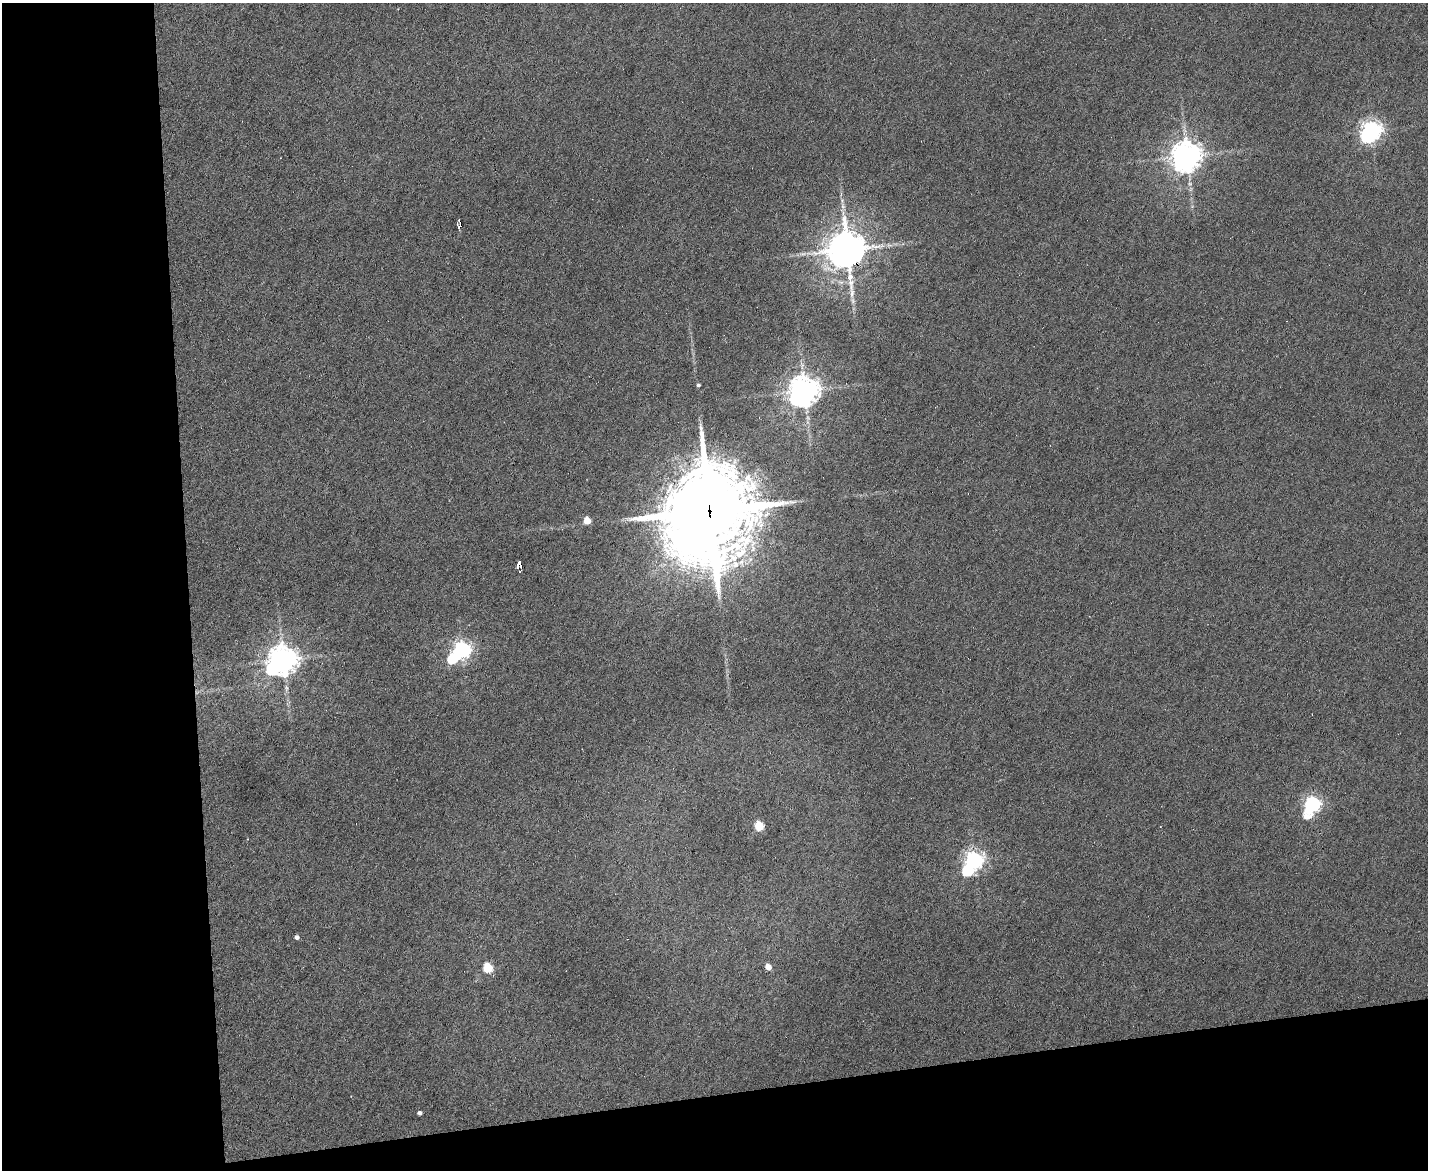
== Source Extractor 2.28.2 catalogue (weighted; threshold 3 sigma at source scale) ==
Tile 10 of 3 x 4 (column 1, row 4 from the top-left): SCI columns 240-1665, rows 1-1168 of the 4649 x 4671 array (HDU 1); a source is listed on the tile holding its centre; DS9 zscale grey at full resolution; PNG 1430 x 1172 px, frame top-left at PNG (2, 3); no overlay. Shown black and unused: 20% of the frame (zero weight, under 4 of 8 exposures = <1% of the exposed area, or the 3 px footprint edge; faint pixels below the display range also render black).
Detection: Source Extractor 2.28.2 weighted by HDU 2 'WHT'; one run over the whole footprint, this tile lists its part. Background 0.00302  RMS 0.004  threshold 0.0164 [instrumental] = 3 sigma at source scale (4.09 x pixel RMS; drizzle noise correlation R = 1.36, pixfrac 0.8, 0.05/0.05 arcsec/px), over >= 5 px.
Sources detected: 20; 1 cosmic-ray / hot-pixel residue — not listed; the other 19 listed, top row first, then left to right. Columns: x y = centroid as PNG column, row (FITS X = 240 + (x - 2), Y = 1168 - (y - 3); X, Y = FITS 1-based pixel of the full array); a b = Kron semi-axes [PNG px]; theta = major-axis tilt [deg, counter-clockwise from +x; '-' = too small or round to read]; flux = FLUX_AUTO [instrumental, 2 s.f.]
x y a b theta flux
1371 131 8 7 - 220
1186 156 10 9 - 620
842 200 7 5 -80 1
460 225 6 3 72 25
847 249 14 12 62 960
852 301 9 4 -81 1.1
698 385 3 3 - 0.63
804 391 10 9 - 620
709 511 32 27 70 5900
587 521 5 5 - 8.2
462 650 10 7 43 170
283 660 11 9 41 570
1312 804 9 6 65 110
759 826 5 5 - 18
974 861 10 7 57 190
296 937 5 4 - 1.2
768 967 5 4 - 4.2
488 968 6 5 - 20
419 1113 4 4 - 1.3
Overlapping masked pixels (flux is a lower limit): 2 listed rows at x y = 847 249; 709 511